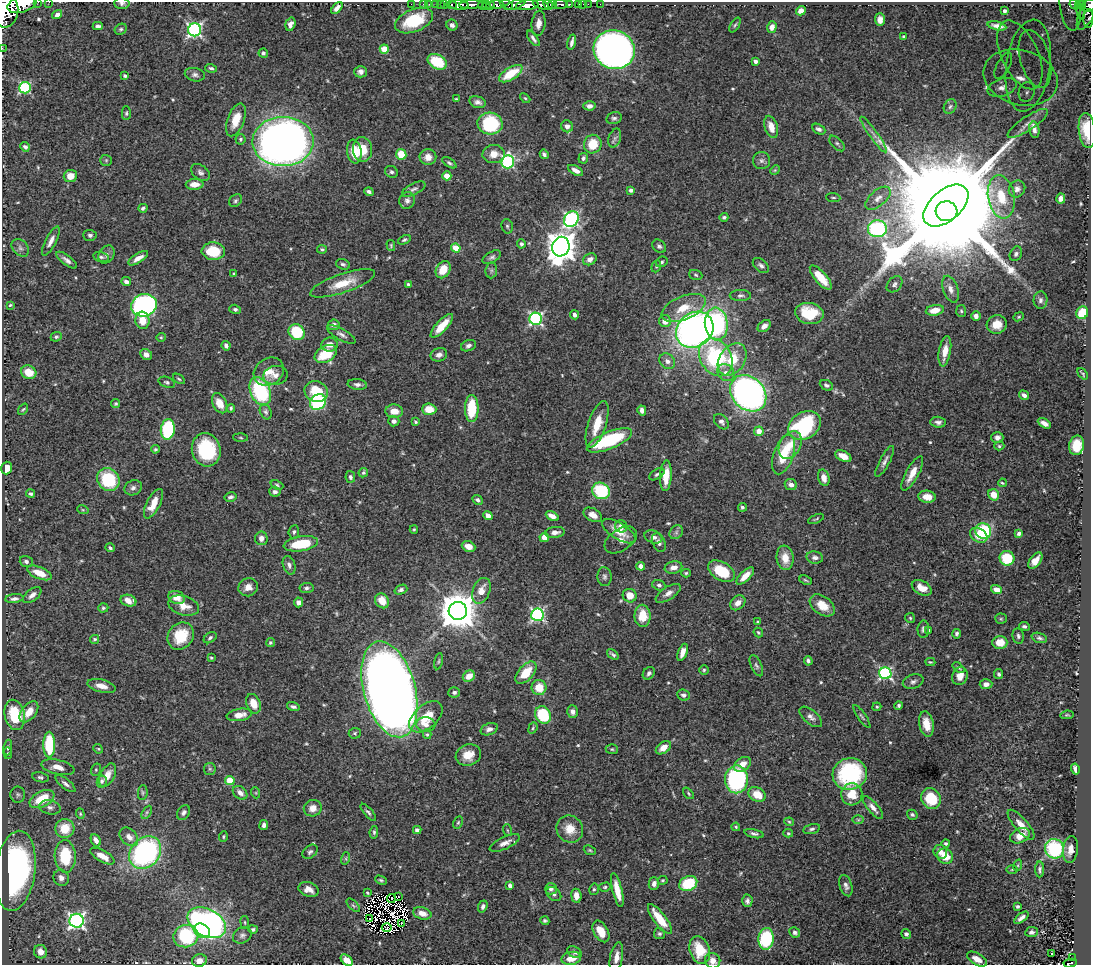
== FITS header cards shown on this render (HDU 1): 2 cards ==
NAXIS1  =                 1089
NAXIS2  =                  963

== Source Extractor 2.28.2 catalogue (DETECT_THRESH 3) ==
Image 1089 x 963 px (HDU 1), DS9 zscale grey, 1 PNG px = 1 image px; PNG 1093 x 967 px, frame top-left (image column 1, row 963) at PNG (2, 2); each listed source drawn as its Kron ellipse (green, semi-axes under 4 px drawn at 4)
Background 0.884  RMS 0.027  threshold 0.0805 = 3 sigma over >= 5 px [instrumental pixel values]
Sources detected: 569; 6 with non-positive FLUX_AUTO (blend fragments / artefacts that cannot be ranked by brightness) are neither listed nor drawn; of the other 563, the 500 brightest by FLUX_AUTO listed and drawn (63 fainter detections omitted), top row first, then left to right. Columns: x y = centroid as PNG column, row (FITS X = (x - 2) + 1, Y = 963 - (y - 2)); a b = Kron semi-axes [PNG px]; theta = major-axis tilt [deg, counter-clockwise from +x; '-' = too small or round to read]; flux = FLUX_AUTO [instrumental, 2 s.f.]
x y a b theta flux
38 2 2 2 - 30
49 2 2 2 - 8.5
122 3 7 6 - 5.2
22 4 15 8 18 4200
411 4 2 2 - 12
423 4 2 2 - 13
429 4 2 2 - 17
436 4 3 2 - 32
440 4 2 2 - 13
444 4 3 3 - 56
497 4 7 3 -1 760
541 4 8 3 -22 780
552 4 4 3 - 570
561 4 7 3 -2 260
569 4 3 3 - 250
579 4 3 3 - 53
583 4 2 2 - 7.6
588 4 2 2 - 13
600 4 2 2 - 8.7
1074 4 5 4 - 190
1080 4 4 3 - 140
452 5 5 3 - 180
459 5 9 4 -4 1300
471 5 12 3 3 1800
482 5 4 4 - 97
486 5 4 2 - 160
507 5 7 4 -26 490
515 5 10 4 18 570
527 5 11 4 4 3800
548 5 5 4 - 1100
491 6 4 3 - 370
1070 6 25 10 -83 230
1089 6 8 6 24 590
337 8 7 4 49 8.2
1081 8 11 3 86 140
5 11 17 13 82 8600
801 11 5 4 - 13
1004 11 3 2 - 3.1
1088 12 20 7 64 300
57 15 5 3 - 4.7
1089 19 9 5 85 150
414 20 20 11 23 84
880 20 6 5 - 11
538 23 13 7 83 16
290 24 7 5 73 7.6
452 25 5 5 - 7.1
735 25 8 3 58 2.7
98 26 5 3 - 4.6
997 26 9 4 -12 9.5
772 27 6 4 73 12
121 29 6 5 - 3.4
195 30 6 6 - 430
904 37 4 3 - 3.6
533 38 9 3 -54 5.2
572 42 8 3 75 6.2
2 48 2 2 - 11
384 49 5 4 - 38
614 50 21 19 -20 1100
263 53 5 4 - 3.8
1020 55 37 18 -65 63
1035 59 29 15 -74 81
755 61 4 4 - 7.6
437 62 10 7 -29 64
1003 66 14 6 62 11
1028 66 46 22 82 81
211 68 6 4 -16 3.9
361 72 6 6 - 7.9
511 74 13 6 32 45
195 75 10 6 -12 6.7
125 76 3 3 - 3.2
1020 77 38 27 -16 110
1002 87 15 9 18 15
25 88 6 5 - 190
1027 92 10 8 74 8.6
525 98 6 3 -44 2.2
456 99 3 3 - 2.3
478 102 8 5 -15 7.2
589 106 6 4 -3 7.6
950 107 8 6 58 4.4
126 113 7 4 90 2.8
614 118 8 6 14 5
236 120 17 8 70 29
1028 123 24 7 34 13
490 124 12 11 - 150
567 126 6 5 - 9.9
771 127 11 6 -73 20
819 129 7 5 -28 5.6
1034 130 8 5 -79 7.7
1087 130 18 8 -83 58
874 135 22 4 -55 11
615 138 10 6 72 5.6
240 139 5 5 - 3.1
283 141 30 24 1 1800
837 143 9 5 -46 4.1
593 144 9 9 - 40
25 147 5 4 - 4.5
362 149 12 9 -86 35
354 151 12 7 -82 40
401 154 5 5 - 36
494 154 11 9 4 21
544 154 5 3 - 4.6
428 157 8 8 - 15
583 158 5 4 - 4
106 160 6 5 - 2.7
761 161 8 8 - 6.3
508 162 6 6 - 260
449 163 8 4 -34 3.8
576 170 8 4 -29 11
775 170 5 4 - 2.1
200 172 11 7 -38 6.5
391 172 7 5 -31 4.2
70 176 6 6 - 20
447 176 4 4 - 36
195 184 9 5 3 18
414 189 13 5 27 6.5
1017 189 9 8 - 9.2
631 190 4 3 - 6
369 192 5 3 - 4.6
833 197 7 3 -5 2.3
1001 197 22 13 -80 59
878 198 15 8 41 12
1061 198 5 4 - 10
235 201 7 5 46 3.8
407 201 8 7 - 6.8
946 206 26 15 41 94000
143 208 4 3 - 3.8
946 211 11 10 - 33000
724 217 4 4 - 3.5
571 219 8 7 - 390
507 226 7 5 -75 3.7
877 229 9 8 - 240
90 235 6 5 - 4.7
404 240 7 4 26 3.4
51 241 16 5 63 11
521 244 4 4 - 3.9
391 246 5 4 - 2.3
659 246 7 6 - 4.7
561 247 10 8 73 2800
20 248 10 7 -45 6.9
456 248 5 4 - 40
322 249 5 4 - 2.8
213 251 11 8 -1 61
1016 254 7 5 62 4.4
106 255 10 7 57 7.4
101 257 8 5 -15 4.3
492 257 10 5 30 5
138 258 11 4 31 12
590 259 7 5 30 9.1
67 260 12 4 -37 7.2
662 262 6 5 - 3.6
343 264 7 5 -19 4.1
761 265 9 6 -40 5.7
656 266 6 4 70 2.6
443 270 9 7 59 33
491 270 8 5 83 4.8
234 274 4 4 - 2.4
696 275 7 5 -19 3.1
821 278 15 6 -49 29
126 282 5 4 - 7.8
343 283 34 9 19 41
408 284 3 3 - 2.8
894 284 9 6 48 5.6
950 289 14 7 -71 12
740 295 10 5 0 4.9
1040 300 8 7 - 5.8
10 305 4 3 - 2.1
144 305 13 11 17 450
683 308 24 11 22 39
235 309 6 4 -17 4.2
935 310 9 5 10 21
961 311 6 5 - 2.9
809 313 14 10 -10 58
1082 313 6 6 - 48
574 315 4 3 - 5.7
976 316 5 5 - 8.5
1019 317 5 4 - 2.3
536 319 6 6 - 320
142 320 9 7 -84 27
665 321 6 6 - 18
716 324 16 11 -84 270
997 324 10 9 - 26
334 325 6 5 - 7
442 326 15 5 47 30
764 326 7 5 39 11
695 330 20 16 39 840
297 332 8 7 - 79
341 335 16 5 -29 7.6
56 337 5 4 - 3.2
161 337 5 4 - 2.1
329 345 8 7 - 12
226 346 5 3 - 5
468 346 8 5 21 5.3
945 351 15 6 80 23
326 354 12 8 30 60
146 355 6 5 - 10
439 355 8 6 16 8.2
716 357 20 15 -59 170
732 360 18 12 55 52
667 361 8 7 - 7.8
29 372 8 6 -26 30
269 372 16 13 35 24
726 373 9 7 -48 9.6
1083 374 6 3 -50 2.6
276 375 12 9 11 11
179 379 7 3 -36 2.6
167 382 8 5 -18 4
357 384 9 5 -7 6.3
826 385 7 5 -25 4.3
260 391 15 10 -66 150
316 391 12 10 -23 51
748 393 20 16 -45 730
1024 395 5 4 - 6.8
318 402 8 7 - 150
116 403 4 4 - 2.7
220 403 11 7 -62 20
231 408 4 3 - 2.9
472 408 13 7 -90 70
23 409 6 3 52 2
429 409 7 5 -3 30
642 410 5 4 - 7.5
394 411 9 6 -3 20
266 412 8 5 -67 4.2
394 421 5 5 - 6.6
415 422 4 4 - 2.8
721 422 9 6 -48 6.7
938 422 8 5 -6 6.6
1044 423 7 4 -30 8.9
597 424 24 9 71 37
805 425 17 13 32 180
168 429 10 7 83 150
759 431 5 5 - 18
997 437 6 5 - 5.8
241 438 7 3 -2 2.5
609 440 24 8 22 140
790 445 15 10 59 31
1077 445 10 7 78 43
999 446 5 4 - 2.7
155 449 4 4 - 2.4
206 450 17 14 -75 110
784 454 21 10 71 62
843 456 9 5 -27 18
885 461 17 5 62 8.1
7 468 6 5 - 23
363 473 5 4 - 3.1
657 474 8 5 31 4.1
912 474 19 6 61 24
666 476 15 6 87 31
350 477 6 4 -77 4.1
824 478 8 5 -75 12
108 480 12 10 -51 100
1002 483 4 3 - 2.1
277 485 7 4 -21 3.1
791 485 6 5 - 9.9
133 488 9 7 26 6.8
601 491 9 8 - 100
275 492 6 5 - 6.1
31 494 4 4 - 3.3
994 495 6 5 - 26
230 497 6 4 13 4.9
927 497 9 6 -7 17
478 500 5 4 - 5
153 504 16 6 63 28
742 507 4 4 - 3.5
83 510 6 3 -18 2.3
488 515 5 4 - 10
593 515 10 6 -29 13
552 516 7 4 -28 13
816 519 8 2 23 2.3
621 526 6 6 - 10
414 529 4 4 - 2.3
619 531 19 8 -31 26
983 531 8 7 - 110
294 532 6 5 - 3.9
555 532 10 5 7 9
676 532 7 6 - 5
1019 533 4 4 - 4.8
979 535 9 6 -32 21
544 537 5 4 - 19
653 537 9 6 -19 7.3
261 538 7 6 - 9.9
621 540 18 10 34 15
659 542 10 6 -67 6.5
301 544 17 7 9 62
469 547 7 5 -23 13
110 548 5 3 - 3.4
815 557 8 6 -10 6.1
785 558 12 8 -82 24
1007 558 7 7 - 62
1035 560 9 5 53 18
26 561 6 5 - 5.4
289 565 9 6 -73 6.5
641 566 4 4 - 20
673 567 9 6 13 13
721 571 15 9 -32 69
39 573 13 6 -23 30
686 573 5 4 - 2.7
745 576 11 5 44 18
604 577 9 7 -85 5.8
806 580 6 3 -24 2.4
659 585 7 5 -17 4.5
248 587 10 9 - 14
306 588 7 5 5 4.4
922 588 10 6 -28 19
401 590 6 4 21 5.3
996 590 5 4 - 13
481 591 13 8 68 21
668 593 14 6 33 9.9
32 595 10 6 39 9.8
630 596 7 6 - 22
177 598 8 6 -20 19
14 599 9 4 6 6.2
128 601 8 5 -17 19
382 601 8 6 -56 27
299 602 5 4 - 7.6
738 603 8 6 43 12
822 605 14 9 -36 32
184 606 16 9 -16 21
103 608 5 4 - 3
458 611 9 9 - 5700
537 615 6 6 - 350
643 616 11 8 -89 33
910 618 5 5 - 2.7
1001 619 5 5 - 2.6
758 622 3 3 - 2.4
1024 626 5 4 - 3.7
923 629 8 6 88 5.8
929 630 3 3 - 3.2
758 633 5 3 - 2.4
957 634 5 4 - 3.9
181 636 14 12 51 56
1018 636 8 5 -80 4.5
210 638 7 5 35 4.3
1039 638 8 4 -17 4.1
95 639 4 4 - 3.1
1000 642 7 6 - 29
270 643 5 4 - 3
683 652 9 4 69 12
613 654 6 3 -39 3.7
211 658 3 3 - 2.5
439 661 8 3 79 2.5
808 661 5 4 - 4.8
930 662 5 4 - 2.2
756 666 11 5 -66 4.9
958 668 7 3 -38 3
704 670 5 4 - 2.5
526 673 13 7 48 39
649 673 7 5 50 5.4
885 673 6 6 - 290
999 674 5 4 - 3.8
469 676 6 5 - 21
960 676 9 7 68 16
913 681 10 7 17 6.4
986 684 6 5 - 9.1
102 686 14 6 -14 17
539 687 7 7 - 33
389 689 49 26 -75 3900
454 692 6 5 - 4.9
683 695 6 5 - 6
253 704 10 6 -68 22
899 706 4 4 - 3.2
293 707 6 4 -15 4.5
877 707 4 3 - 2.3
29 712 12 7 52 25
573 712 6 5 - 8.8
15 715 15 10 -77 86
239 715 13 6 9 17
543 715 9 7 -59 91
1067 715 6 3 7 2.4
862 716 14 3 -55 3.8
426 717 19 11 41 42
811 717 14 7 -40 8.6
426 724 10 7 -7 9.5
926 724 13 7 -79 25
533 728 6 4 68 2.7
489 729 9 6 19 7.9
355 733 6 5 - 3.2
427 734 5 4 - 2.5
49 745 13 6 -89 110
8 748 8 4 82 4.6
663 748 8 5 36 18
98 749 5 4 - 2
612 749 6 5 - 2.7
8 753 6 3 -83 2
468 755 13 10 20 27
742 764 9 6 35 18
58 767 17 7 -13 18
210 769 6 5 - 3.8
1075 769 5 3 - 9.1
96 770 6 5 - 2.6
850 774 17 15 15 180
107 775 12 7 62 17
40 777 8 5 -12 4.2
736 779 14 11 89 250
102 781 6 5 - 5.2
230 781 5 4 - 53
65 784 12 5 -39 6.8
143 792 7 5 85 3.3
240 793 8 6 -38 9.4
256 793 5 3 - 2.1
688 793 7 3 -47 2.3
757 794 9 7 -29 30
852 794 11 10 - 32
18 795 8 7 - 4.8
42 799 13 7 27 53
931 799 10 9 - 71
50 807 11 7 -11 8.5
873 807 14 5 -50 11
313 808 9 8 - 15
147 812 7 4 60 3.4
184 812 8 6 59 5.1
368 812 10 4 -49 4.5
80 814 5 4 - 2.3
912 815 5 4 - 3.7
858 820 6 4 -1 2.7
789 822 4 4 - 2
458 823 6 4 63 2.7
264 825 5 4 - 5.8
1021 825 19 6 -49 16
736 827 4 4 - 2.2
65 828 9 9 - 38
570 829 14 13 - 28
812 829 8 4 14 4.4
417 830 4 4 - 6.4
507 830 6 4 -71 2.3
374 832 6 4 82 3.3
788 833 5 4 - 2.2
754 834 10 4 -12 4.9
1020 836 10 7 26 22
129 837 11 7 -45 14
223 837 5 3 - 2
96 840 6 4 -62 9.6
505 843 16 6 24 11
946 843 4 4 - 3.6
1054 849 10 9 - 150
1070 849 13 7 82 14
590 850 6 4 -22 2.6
310 852 8 6 42 5
940 852 7 6 - 13
145 853 18 14 47 350
65 856 16 10 -87 78
102 856 13 5 -30 21
945 856 8 7 - 33
346 858 6 4 73 2.5
1018 865 6 4 72 2.2
1012 869 6 4 2 2.1
1040 869 8 4 90 4.7
15 871 40 20 82 470
61 878 8 7 - 8.6
381 880 6 4 -27 3.3
663 880 5 4 - 2.1
654 883 6 5 - 7.7
688 883 9 7 25 80
510 885 4 3 - 8.8
846 886 11 6 -72 7.6
605 887 6 4 15 2.9
309 889 10 7 -19 15
551 889 6 5 - 5.9
594 889 6 4 75 2.9
617 890 17 5 -76 25
368 893 3 3 - 2.7
554 894 8 6 -39 5.5
576 896 7 5 -83 15
398 897 4 2 - 3.6
391 898 4 2 - 2.6
747 901 6 5 - 5.6
353 905 8 4 -44 3.3
483 906 6 4 69 5.3
1018 906 3 3 - 2.9
422 913 9 6 -15 13
1021 918 8 4 38 8.3
370 919 4 2 - 4.7
660 919 18 6 -53 41
77 921 7 7 - 580
545 921 4 3 - 3.1
245 922 6 3 -82 2.2
207 923 21 13 -29 680
402 923 2 2 - 2.4
387 927 5 2 - 2.4
253 929 5 4 - 4.3
202 931 8 6 -29 63
601 931 12 7 -60 27
795 932 5 5 - 5.3
1032 932 6 5 - 4.8
659 933 5 5 - 3.6
906 934 5 4 - 5.3
242 935 10 7 30 6.1
186 936 12 11 - 160
766 939 11 7 85 140
700 950 14 10 -72 50
41 952 7 6 - 15
574 952 8 5 -28 4.9
1052 954 3 2 - 5.2
616 957 15 6 79 14
571 958 10 6 11 20
1072 958 2 2 - 2.9
977 959 11 5 -30 18
347 960 7 4 -40 19
199 961 7 6 - 11
713 961 8 7 - 14
1070 963 7 3 7 69
At the frame edge (FLAGS 8, measured only in part): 12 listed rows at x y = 38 2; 49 2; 122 3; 22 4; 1089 6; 5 11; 1089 19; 2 48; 1087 130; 347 960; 713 961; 1070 963
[63 fainter detections neither listed nor drawn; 6 non-positive-flux detections neither listed nor drawn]